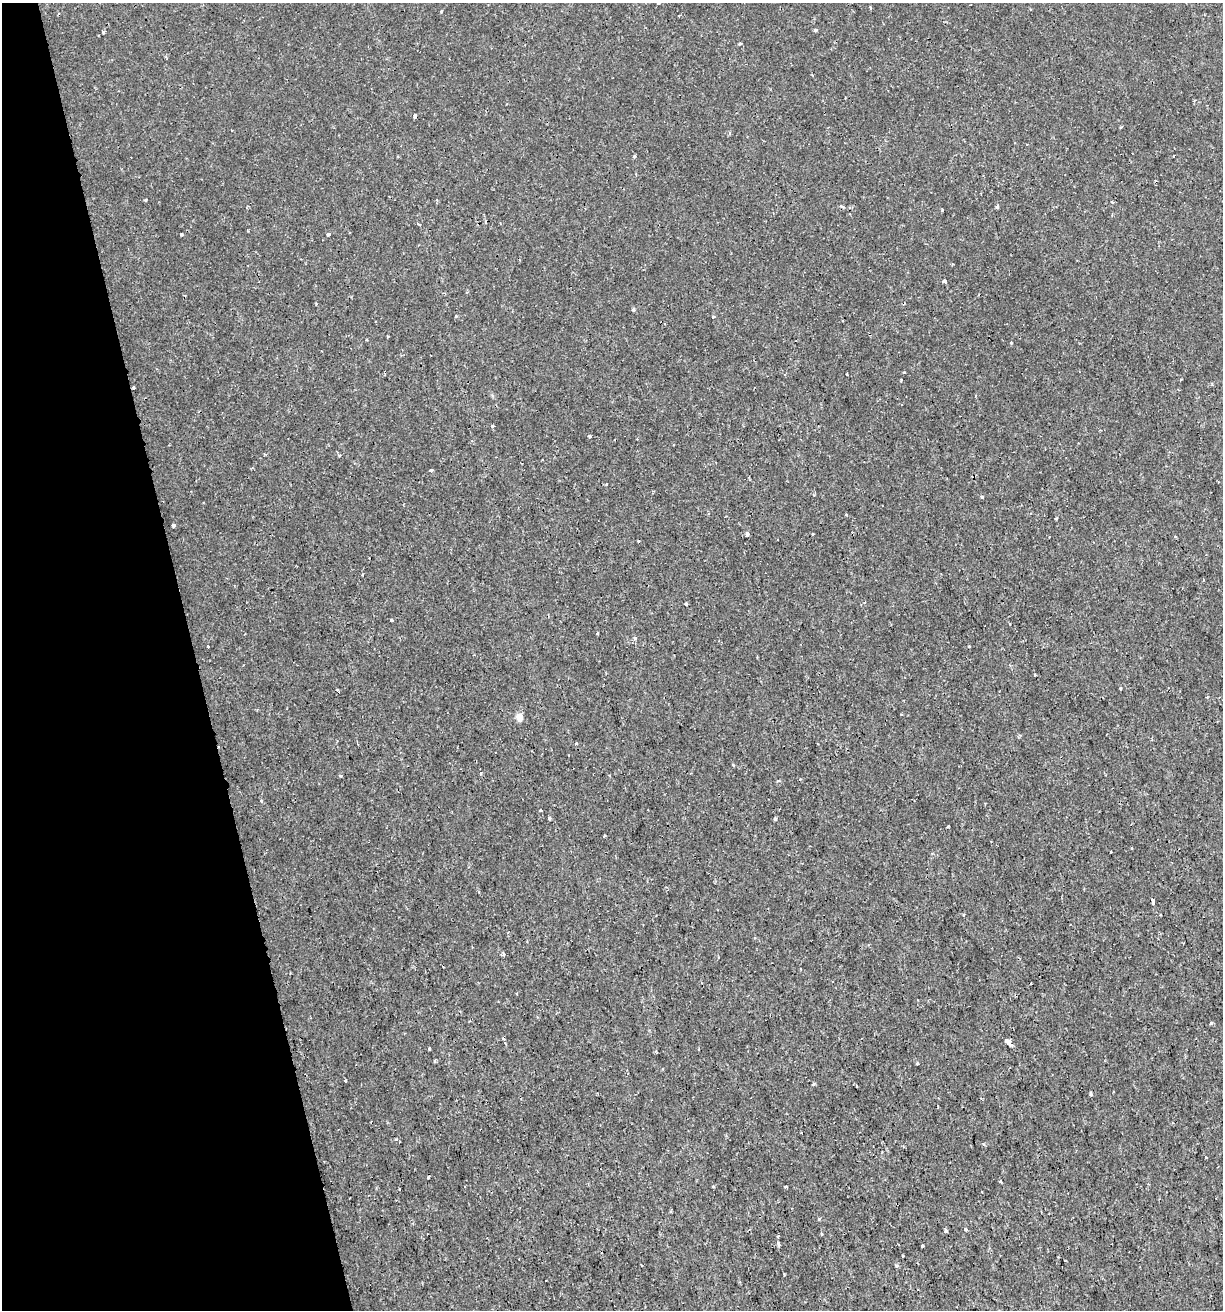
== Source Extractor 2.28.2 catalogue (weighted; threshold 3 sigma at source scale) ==
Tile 5 of 4 x 4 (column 1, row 2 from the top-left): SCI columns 53-1273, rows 2618-3925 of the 5039 x 5234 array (HDU 1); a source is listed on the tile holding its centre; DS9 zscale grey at full resolution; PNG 1225 x 1312 px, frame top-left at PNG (2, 3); no overlay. Shown black and unused: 16% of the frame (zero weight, under 2 of 3 exposures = <1% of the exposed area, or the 3 px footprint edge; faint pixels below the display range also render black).
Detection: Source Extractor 2.28.2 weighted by HDU 2 'WHT'; one run over the whole footprint, this tile lists its part. Background 6.39e-04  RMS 0.0011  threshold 0.00512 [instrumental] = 3 sigma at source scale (4.5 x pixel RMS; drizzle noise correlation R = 1.50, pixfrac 1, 0.0396/0.0396 arcsec/px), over >= 5 px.
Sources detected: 90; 4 cosmic-ray / hot-pixel residue — not listed; the other 86 listed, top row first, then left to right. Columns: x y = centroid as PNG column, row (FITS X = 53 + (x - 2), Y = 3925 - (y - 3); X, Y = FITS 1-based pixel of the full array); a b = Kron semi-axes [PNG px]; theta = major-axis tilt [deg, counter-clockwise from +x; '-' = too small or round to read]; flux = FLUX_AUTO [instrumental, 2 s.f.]
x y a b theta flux
659 3 4 3 - 0.14
1030 9 3 3 - 0.11
441 11 3 3 - 0.23
816 30 3 3 - 0.3
103 32 3 3 - 0.26
740 44 3 3 - 0.25
415 116 5 3 - 0.27
634 157 5 3 - 0.13
145 200 3 3 - 0.17
1112 202 3 3 - 0.2
842 206 6 3 -23 0.24
997 206 4 3 - 0.19
942 210 4 3 - 0.1
181 234 4 3 - 0.1
328 234 3 3 - 0.37
944 281 4 3 - 0.63
633 309 5 4 - 0.16
456 316 3 3 - 0.13
713 317 3 3 - 0.14
367 339 3 3 - 0.17
1011 343 3 3 - 0.13
847 374 3 2 - 0.13
1181 379 3 2 - 0.12
901 380 3 2 - 0.15
134 388 3 3 - 0.32
493 426 4 3 - 0.18
589 436 3 3 - 0.41
339 455 4 3 - 0.16
431 470 3 3 - 0.82
606 485 4 3 - 0.11
653 491 4 3 - 0.11
982 497 4 3 - 0.11
203 502 3 2 - 0.077
847 515 4 3 - 0.1
1056 518 3 2 - 0.15
173 525 4 3 - 0.53
747 534 4 3 - 0.62
812 534 3 2 - 0.081
1175 537 4 3 - 0.1
639 541 4 3 - 0.11
686 604 3 3 - 0.52
392 620 3 3 - 0.16
597 633 3 3 - 0.24
245 634 2 2 - 0.085
635 638 5 4 - 0.25
208 646 3 2 - 0.14
969 646 3 3 - 0.093
1035 675 3 2 - 0.1
1120 688 3 3 - 0.12
519 717 5 5 - 1.4
576 743 3 3 - 0.13
481 773 4 3 - 0.16
340 775 5 3 - 0.12
609 775 4 2 - 0.078
800 779 3 3 - 0.087
778 781 6 3 1 0.18
261 800 3 3 - 0.34
540 810 3 3 - 0.3
549 818 4 3 - 0.17
775 819 4 3 - 0.19
948 827 3 3 - 0.21
604 836 3 2 - 0.2
1153 902 6 3 85 0.32
1211 1024 3 3 - 0.25
504 1039 4 3 - 0.11
1008 1042 8 4 -38 2.3
429 1048 3 3 - 0.16
656 1051 4 3 - 0.13
917 1063 3 3 - 0.17
813 1084 3 3 - 0.21
856 1086 3 2 - 0.09
1091 1094 4 4 - 0.18
1206 1157 3 2 - 0.15
428 1177 3 3 - 0.15
1000 1182 4 3 - 0.12
785 1187 3 2 - 0.14
982 1192 3 3 - 0.17
819 1218 3 3 - 0.2
965 1229 3 3 - 0.35
946 1231 4 3 - 0.48
821 1234 4 3 - 0.14
778 1236 3 3 - 0.12
778 1244 4 3 - 0.31
923 1246 3 3 - 0.32
902 1256 3 2 - 0.11
897 1266 3 3 - 0.3
Overlapping masked pixels (flux is a lower limit): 1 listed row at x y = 134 388
Isophote crosses this tile's border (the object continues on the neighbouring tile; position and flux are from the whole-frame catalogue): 1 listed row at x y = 659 3
Unlisted compact peaks at least as high as the median listed source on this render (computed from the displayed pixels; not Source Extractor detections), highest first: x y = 904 372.